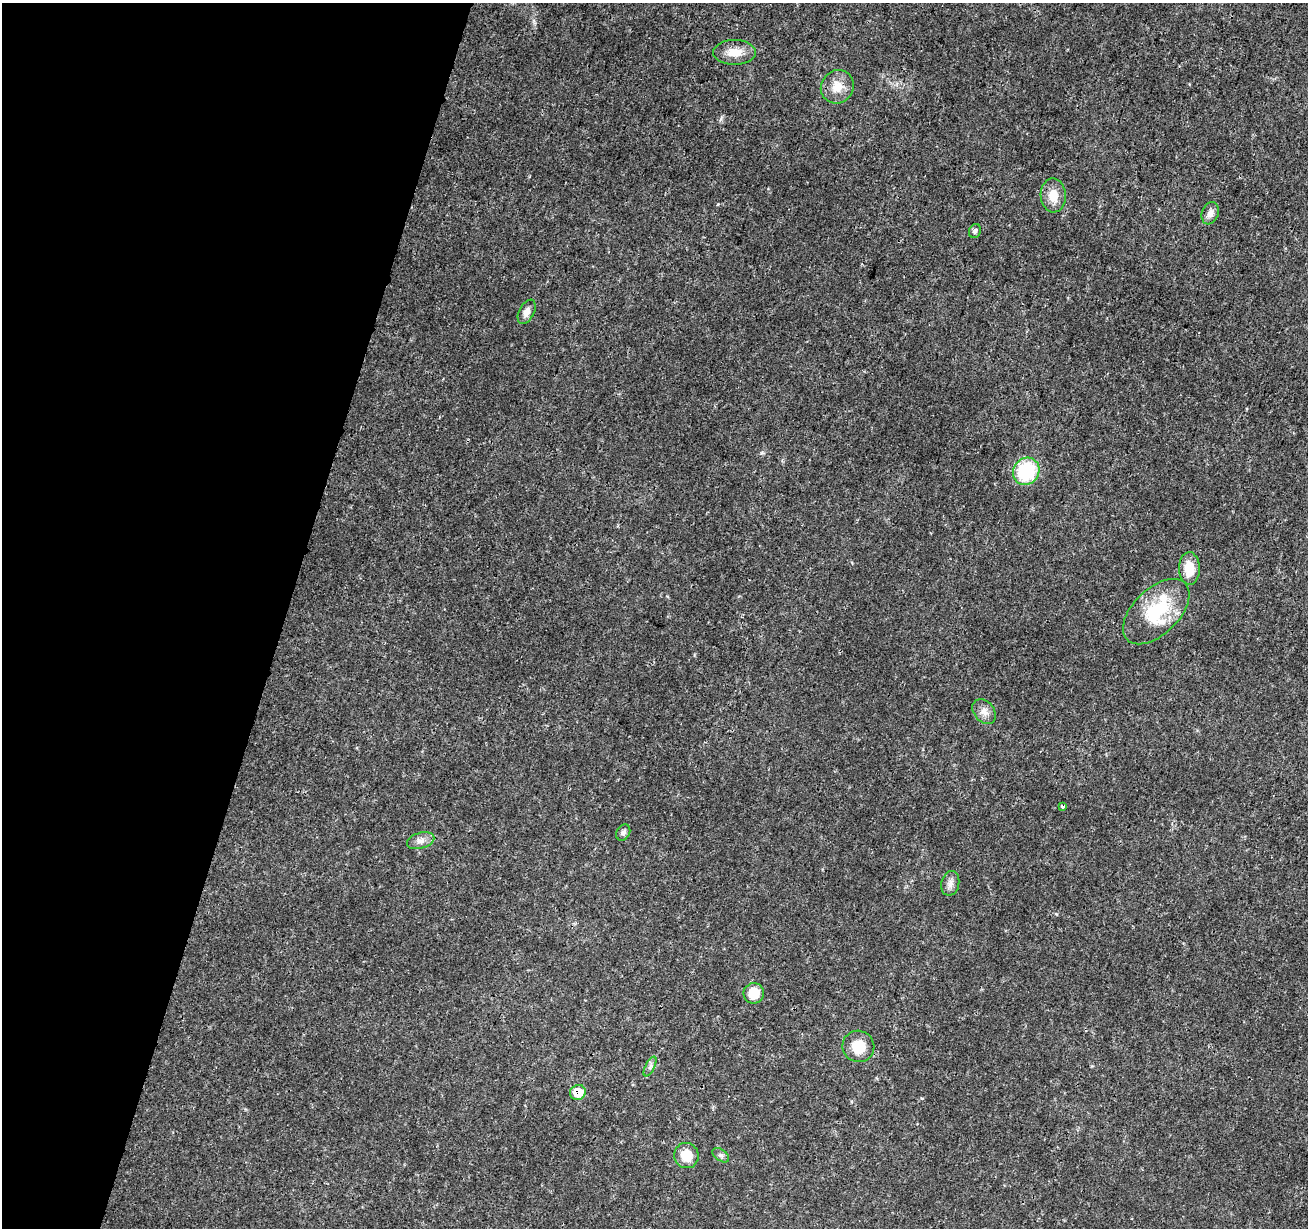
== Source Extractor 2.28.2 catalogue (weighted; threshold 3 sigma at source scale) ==
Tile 9 of 4 x 4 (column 1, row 3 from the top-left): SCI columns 8-1313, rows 1510-2735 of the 5235 x 5407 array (HDU 1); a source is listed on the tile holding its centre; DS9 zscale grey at full resolution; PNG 1310 x 1230 px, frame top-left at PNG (2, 3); each listed source drawn as its Kron ellipse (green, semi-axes under 4 px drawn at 4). Shown black and unused: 22% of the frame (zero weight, under 3 of 4 exposures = <1% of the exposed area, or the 3 px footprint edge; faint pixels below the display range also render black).
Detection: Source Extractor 2.28.2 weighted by HDU 2 'WHT'; one run over the whole footprint, this tile lists its part. Background 0.0247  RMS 0.0022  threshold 0.0101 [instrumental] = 3 sigma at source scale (4.5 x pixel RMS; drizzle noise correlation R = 1.50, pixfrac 1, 0.0396/0.0396 arcsec/px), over >= 5 px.
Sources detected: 22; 2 inside a brighter listed object's ellipse — not listed separately; the other 20 listed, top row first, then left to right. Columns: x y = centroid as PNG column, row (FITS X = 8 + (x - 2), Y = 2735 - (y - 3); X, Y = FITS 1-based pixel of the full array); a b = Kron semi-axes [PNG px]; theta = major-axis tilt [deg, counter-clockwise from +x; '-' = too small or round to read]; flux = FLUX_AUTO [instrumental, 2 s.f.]
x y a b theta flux
735 52 21 12 0 3.3
837 87 17 16 - 3.4
1053 195 17 12 -88 3.4
1210 213 11 8 69 1.3
975 231 7 6 - 0.66
527 312 13 7 62 1.4
1026 471 14 12 54 14
1189 568 16 10 -88 4.6
1156 612 40 23 44 13
984 712 14 10 -52 1.7
1063 807 4 3 - 0.37
623 832 8 6 60 0.76
421 841 14 8 16 1.5
950 883 12 9 77 1.3
754 993 10 10 - 4
858 1046 16 15 - 5
650 1066 11 4 63 0.7
578 1092 8 7 - 5.2
721 1155 9 5 -37 0.62
686 1156 13 12 - 4.2
Overlapping masked pixels (flux is a lower limit): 1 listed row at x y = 578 1092
Unlisted compact peaks at least as high as the median listed source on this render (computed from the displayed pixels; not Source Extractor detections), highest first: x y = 761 453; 718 204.